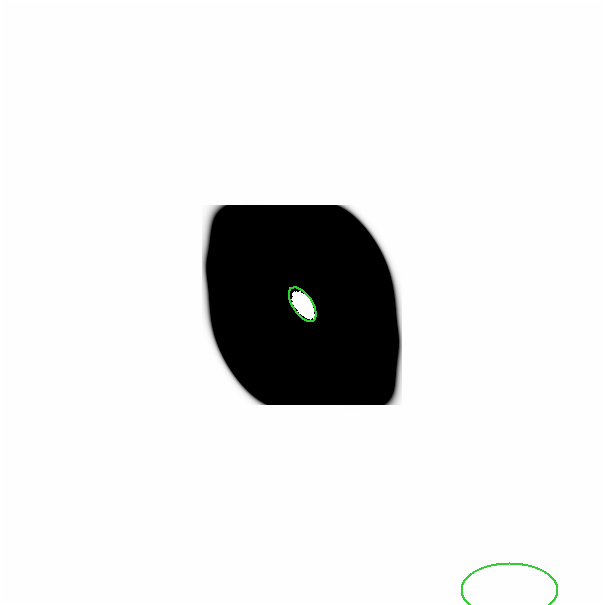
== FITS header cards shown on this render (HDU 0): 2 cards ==
NAXIS1  =                  601
NAXIS2  =                  601

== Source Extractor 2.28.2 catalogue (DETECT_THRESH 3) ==
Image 601 x 601 px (HDU 0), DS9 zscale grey, 1 PNG px = 1 image px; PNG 605 x 605 px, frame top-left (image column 1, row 601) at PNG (0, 0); each listed source drawn as its Kron ellipse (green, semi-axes under 4 px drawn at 4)
Background 0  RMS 4.3e-34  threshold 1.28e-33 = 3 sigma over >= 5 px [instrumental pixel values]
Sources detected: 13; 11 with non-positive FLUX_AUTO (blend fragments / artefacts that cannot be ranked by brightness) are neither listed nor drawn; the other 2 listed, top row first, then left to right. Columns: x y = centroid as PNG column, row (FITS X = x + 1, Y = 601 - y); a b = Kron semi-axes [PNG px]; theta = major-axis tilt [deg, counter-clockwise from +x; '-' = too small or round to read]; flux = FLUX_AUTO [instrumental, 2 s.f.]
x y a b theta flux
301 302 19 10 -56 3.4e+01
508 589 48 27 0 9.7e-16
At the frame edge (FLAGS 8, measured only in part): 1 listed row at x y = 508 589
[11 non-positive-flux detections neither listed nor drawn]